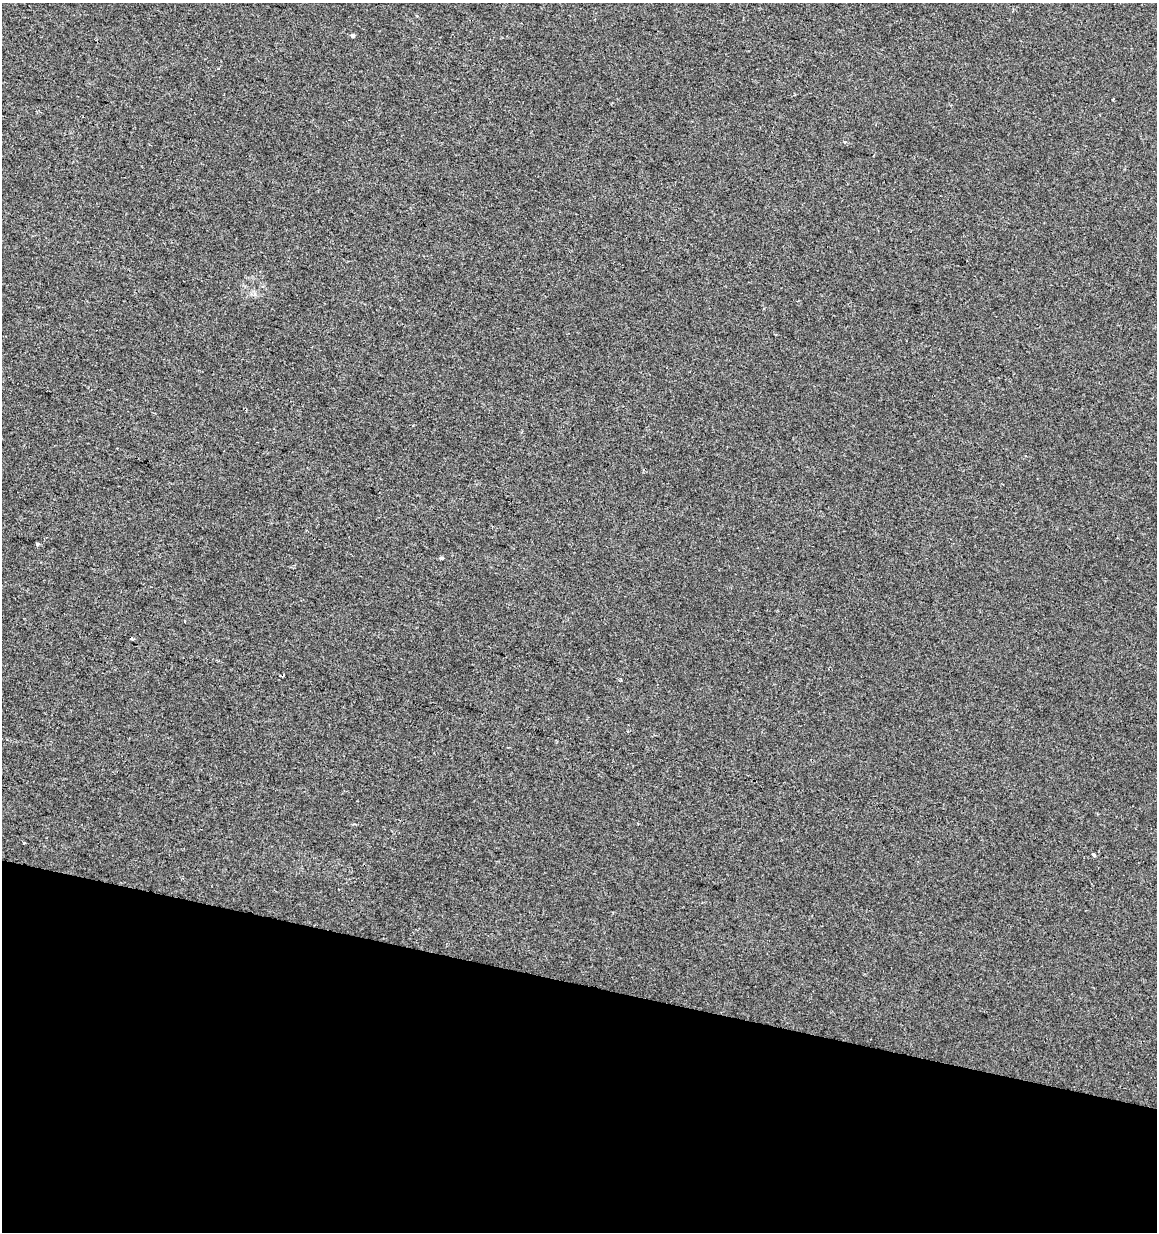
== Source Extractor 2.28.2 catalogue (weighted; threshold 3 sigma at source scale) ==
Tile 15 of 4 x 4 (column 3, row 4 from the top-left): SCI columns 2596-3750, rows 1-1230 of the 5130 x 4927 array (HDU 1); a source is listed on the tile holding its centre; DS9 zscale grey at full resolution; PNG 1159 x 1234 px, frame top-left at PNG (2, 3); no overlay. Shown black and unused: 20% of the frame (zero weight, under 2 of 3 exposures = <1% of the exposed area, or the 3 px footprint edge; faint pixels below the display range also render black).
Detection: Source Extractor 2.28.2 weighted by HDU 2 'WHT'; one run over the whole footprint, this tile lists its part. Background 2.04e-04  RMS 0.0042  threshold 0.019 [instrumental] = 3 sigma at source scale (4.5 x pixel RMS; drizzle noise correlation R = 1.50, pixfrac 1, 0.0396/0.0396 arcsec/px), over >= 5 px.
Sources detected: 8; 1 cosmic-ray / hot-pixel residue — not listed; the other 7 listed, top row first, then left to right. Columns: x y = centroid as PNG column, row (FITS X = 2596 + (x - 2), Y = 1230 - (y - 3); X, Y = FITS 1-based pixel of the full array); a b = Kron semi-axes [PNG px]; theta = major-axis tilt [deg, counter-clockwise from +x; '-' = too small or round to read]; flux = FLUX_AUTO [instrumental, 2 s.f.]
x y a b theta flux
353 35 3 3 - 8.7
845 142 3 3 - 0.36
38 544 4 3 - 0.87
441 558 5 3 - 0.86
185 621 3 2 - 0.31
24 843 3 2 - 0.41
1094 855 4 3 - 2.5